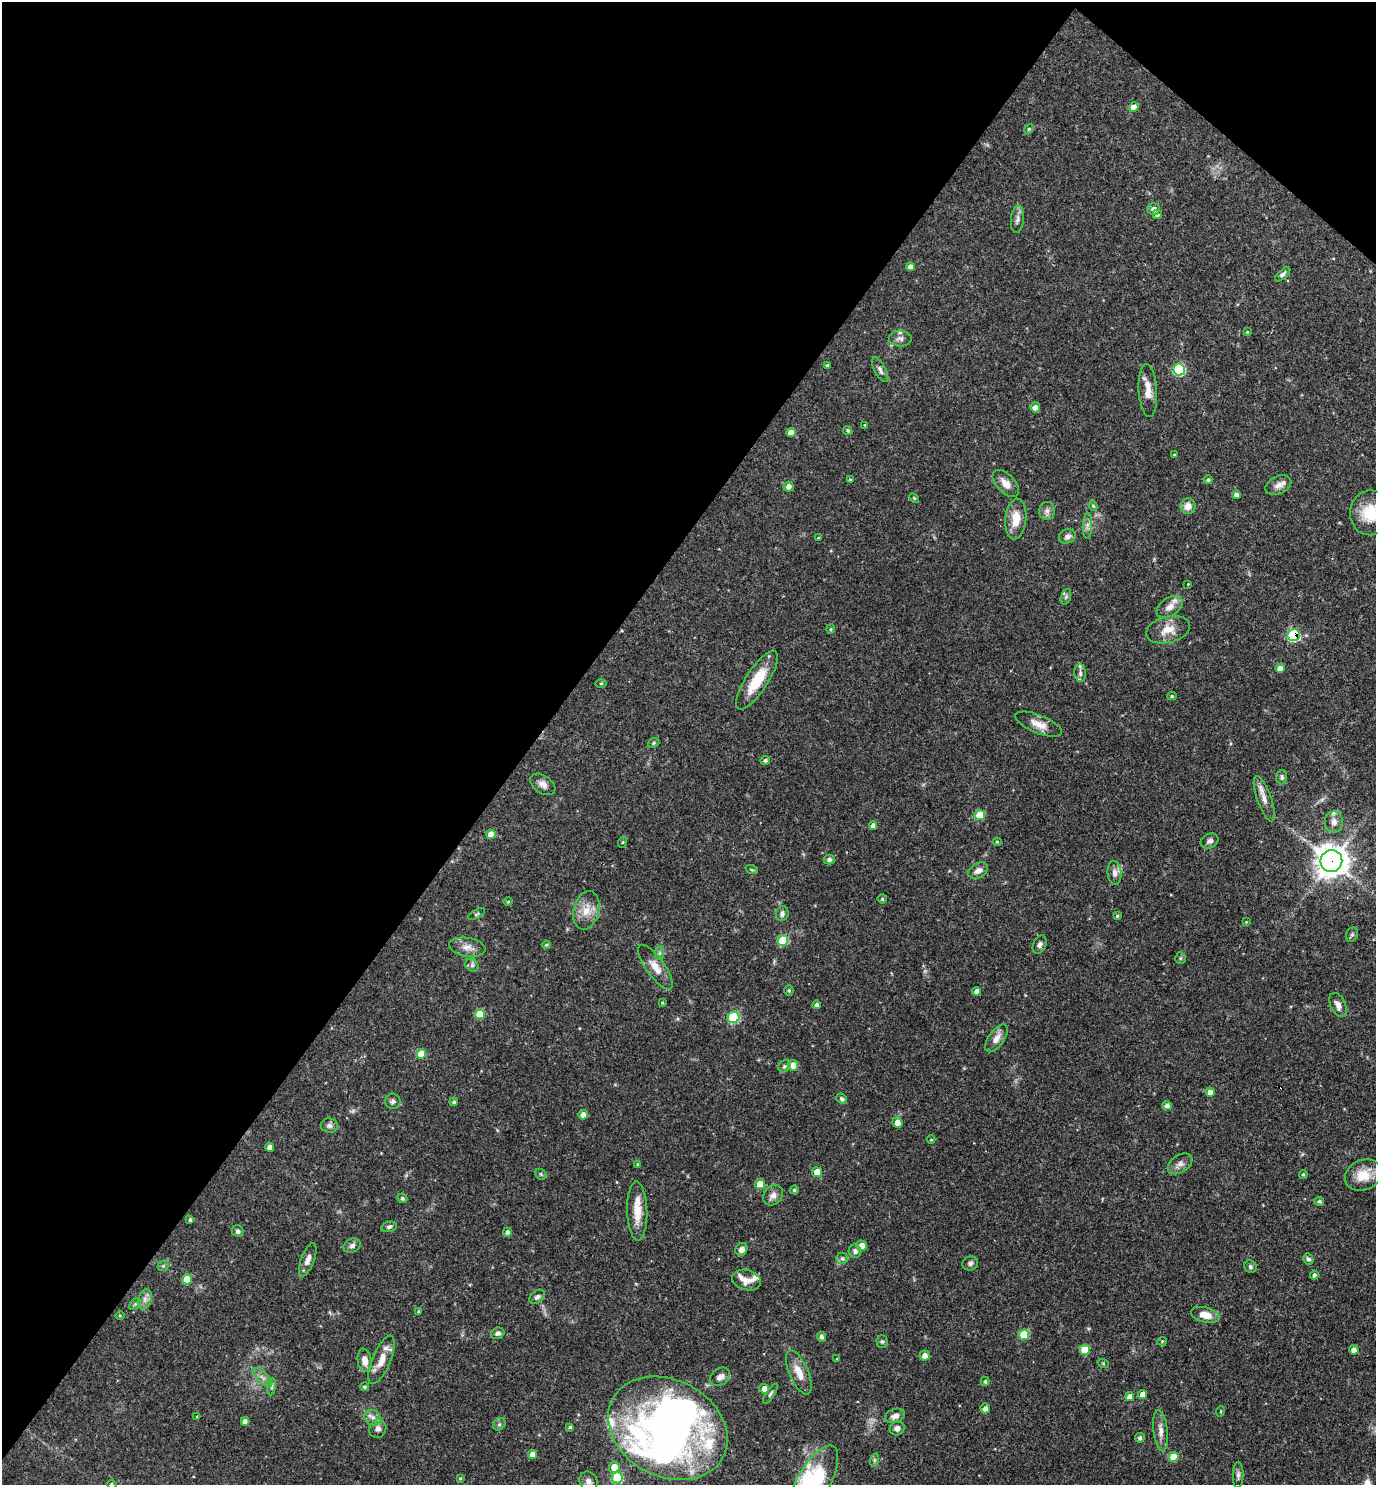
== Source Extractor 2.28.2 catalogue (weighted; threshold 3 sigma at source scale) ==
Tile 2 of 4 x 4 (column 2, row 1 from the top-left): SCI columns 1523-2896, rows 4449-5931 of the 5935 x 5931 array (HDU 1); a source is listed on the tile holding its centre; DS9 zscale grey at full resolution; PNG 1378 x 1487 px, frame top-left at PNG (2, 2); each listed source drawn as its Kron ellipse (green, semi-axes under 4 px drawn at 4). Shown black and unused: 41% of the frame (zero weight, under 3 of 4 exposures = <1% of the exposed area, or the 3 px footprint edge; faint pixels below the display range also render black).
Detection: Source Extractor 2.28.2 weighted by HDU 2 'WHT'; one run over the whole footprint, this tile lists its part. Background 0.055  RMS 0.0032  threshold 0.0145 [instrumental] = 3 sigma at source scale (4.5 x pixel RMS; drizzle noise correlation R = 1.50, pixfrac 1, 0.05/0.05 arcsec/px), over >= 5 px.
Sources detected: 192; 3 inside a brighter object's white glare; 2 cosmic-ray / hot-pixel residue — neither listed nor drawn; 8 inside a brighter listed object's ellipse — not listed separately; the other 179 listed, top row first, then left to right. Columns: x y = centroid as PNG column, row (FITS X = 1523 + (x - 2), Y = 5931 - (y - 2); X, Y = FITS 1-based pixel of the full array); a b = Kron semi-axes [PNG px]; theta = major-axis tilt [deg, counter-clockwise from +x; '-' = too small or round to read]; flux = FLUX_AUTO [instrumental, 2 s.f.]
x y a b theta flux
1134 107 5 5 - 2.5
1029 129 5 4 - 0.36
1154 209 6 6 - 1.6
1157 215 4 4 - 0.75
1017 219 13 6 84 1.4
910 267 4 4 - 1.7
1283 274 9 4 42 0.85
1247 332 4 3 - 0.3
900 338 11 8 -4 1.5
827 366 3 3 - 0.67
1179 369 6 6 - 26
880 370 14 5 -62 1.2
1148 391 26 9 -86 4.1
1035 407 5 5 - 2.1
864 425 4 2 - 0.19
848 431 5 4 - 0.57
791 432 4 4 - 2.4
1174 455 3 3 - 0.33
850 479 3 3 - 0.3
1208 480 4 4 - 0.52
1006 483 16 9 -47 3.2
1278 485 14 9 26 2.1
789 487 5 5 - 1.6
1236 495 4 4 - 1.3
914 498 6 3 -45 0.34
1093 506 5 4 - 0.46
1188 506 8 7 - 2.7
1047 511 9 8 - 1.3
1370 513 22 20 85 9.2
1016 519 20 10 84 5.4
1087 526 13 4 88 1.3
1067 536 9 7 24 1.4
818 538 4 4 - 0.28
1188 584 3 2 - 0.2
1066 597 8 5 71 0.67
1170 607 14 9 35 2.7
831 629 5 4 - 0.4
1168 630 22 13 14 4.7
1294 635 6 6 - 36
1280 668 4 4 - 2.5
1080 673 9 5 -82 1
757 680 34 11 57 10
601 683 6 4 1 0.32
1172 696 5 4 - 0.5
1039 724 25 9 -22 3.5
654 743 6 4 23 0.5
765 760 5 4 - 0.69
1282 777 7 5 84 0.69
543 784 14 8 -34 1.9
1264 799 24 7 -70 2.8
980 815 5 5 - 7.8
1334 822 10 9 - 1.9
873 826 4 4 - 1.8
491 834 5 5 - 3.8
1209 841 9 7 25 1.1
623 842 5 3 - 0.28
997 842 4 4 - 0.35
829 859 5 5 - 1.1
1331 861 11 11 - 430
752 870 6 4 -18 0.43
978 870 10 7 27 1.8
1114 873 12 7 -85 1.6
882 899 4 4 - 0.57
508 902 5 3 - 0.32
586 910 19 12 76 4.6
477 914 9 4 27 0.5
782 914 7 6 - 1.1
1117 916 4 3 - 0.44
1246 922 4 3 - 0.24
1352 935 7 5 69 0.6
783 940 5 5 - 15
546 945 4 4 - 0.37
1040 945 10 6 65 0.96
467 947 18 9 -10 2.7
659 953 7 4 89 0.67
1180 958 5 5 - 0.47
472 965 7 6 - 0.77
655 967 26 9 -54 3.8
789 991 5 4 - 0.42
977 991 4 4 - 1.3
662 1003 4 3 - 0.36
817 1005 4 4 - 1
1338 1005 13 7 -64 2
480 1014 5 5 - 7.5
734 1017 6 5 - 26
996 1038 16 7 55 2.6
421 1054 5 5 - 5.3
793 1065 5 5 - 3.3
784 1066 6 5 - 0.65
1210 1092 4 4 - 2.3
842 1099 5 4 - 0.72
393 1101 8 7 - 1
454 1102 4 4 - 0.57
1167 1105 5 4 - 1.3
583 1115 5 4 - 2.1
897 1123 5 5 - 2
329 1126 8 7 - 1
931 1140 4 3 - 0.25
270 1147 4 4 - 2.1
1180 1164 14 8 33 1.8
637 1165 4 3 - 0.41
817 1172 5 5 - 5.5
541 1174 6 5 - 0.42
1303 1174 4 4 - 0.48
1363 1175 19 15 24 6.3
760 1184 5 5 - 4.4
794 1190 4 4 - 0.51
773 1195 11 9 52 1.9
402 1198 5 4 - 0.58
1319 1201 5 4 - 0.7
637 1211 29 10 -88 5.7
190 1220 4 3 - 0.72
389 1227 8 5 11 0.77
238 1231 6 5 - 0.84
507 1232 4 4 - 1
352 1246 9 6 26 1.1
862 1246 5 5 - 2.7
741 1249 7 5 53 1.6
855 1251 6 6 - 1.1
842 1258 6 5 - 0.67
1308 1259 5 4 - 0.74
308 1260 17 6 69 2
970 1263 8 7 - 0.86
163 1266 6 4 42 0.53
1250 1267 6 6 - 0.69
1314 1275 4 4 - 0.91
187 1279 5 5 - 7.4
747 1280 14 10 -17 2.5
537 1297 8 6 38 0.95
145 1299 10 6 73 1.6
135 1304 7 4 45 0.59
419 1312 4 4 - 0.44
1205 1315 14 7 -14 4.1
120 1316 5 3 - 0.3
498 1333 7 5 21 1.1
1024 1335 5 5 - 12
821 1337 5 4 - 0.96
882 1341 6 5 - 0.59
1162 1341 5 4 - 0.34
1085 1350 5 5 - 7.4
1354 1350 4 4 - 1.7
925 1356 5 5 - 2
837 1359 4 3 - 0.24
365 1360 12 7 -80 2.8
382 1360 26 9 67 4.7
1103 1363 5 3 - 0.32
799 1372 24 9 -66 4.2
262 1377 12 5 -44 1.4
720 1377 11 8 38 1.8
985 1381 4 4 - 0.53
272 1387 8 4 82 0.7
364 1387 4 4 - 0.61
764 1389 5 4 - 2.3
770 1394 11 4 56 0.75
1143 1395 4 4 - 3
1130 1396 4 4 - 2.4
985 1408 5 4 - 1.5
1221 1411 5 3 - 0.3
895 1416 10 7 20 1.7
197 1417 3 3 - 0.26
373 1418 8 7 - 1.4
245 1421 4 4 - 1.8
499 1424 7 5 45 0.64
570 1427 4 3 - 0.45
668 1428 62 48 -28 100
897 1428 8 7 - 1.2
378 1429 9 8 - 1.5
1161 1431 21 7 -83 2.4
1140 1438 5 5 - 0.88
532 1454 4 4 - 2.4
1174 1457 5 5 - 7.6
874 1460 7 4 72 0.6
614 1467 5 5 - 4.2
1238 1475 13 5 89 1.1
460 1478 4 4 - 0.34
617 1478 5 5 - 18
588 1481 10 8 -57 1.6
813 1483 42 16 60 25
112 1484 5 4 - 0.46
Overlapping masked pixels (flux is a lower limit): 2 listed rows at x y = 1294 635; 1331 861
Isophote crosses this tile's border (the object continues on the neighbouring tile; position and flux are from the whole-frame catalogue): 3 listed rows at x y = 1370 513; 813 1483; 112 1484